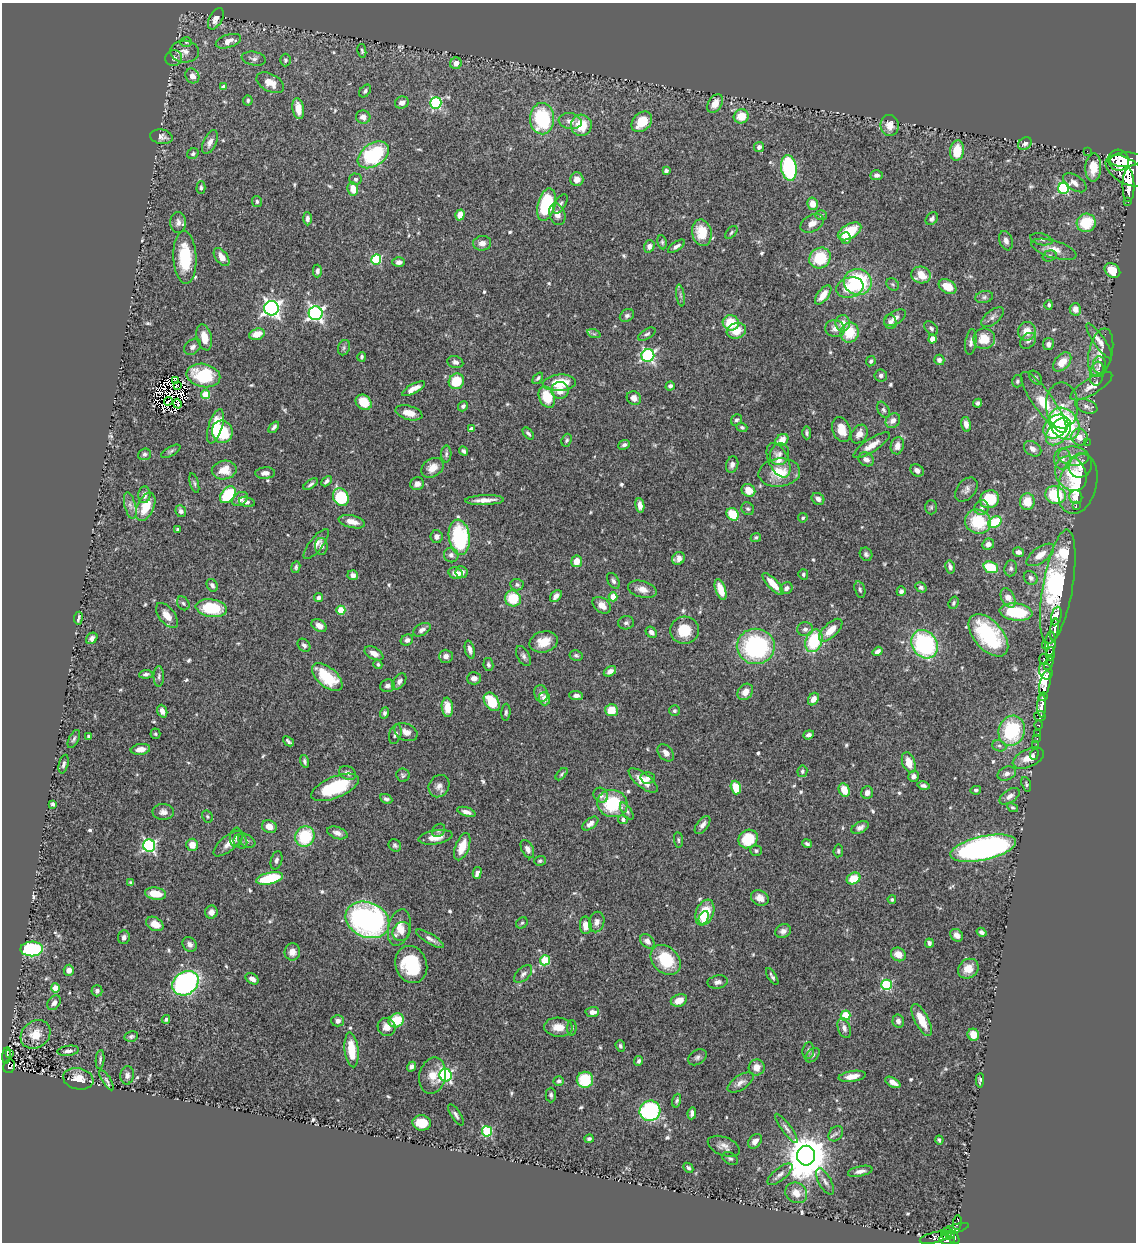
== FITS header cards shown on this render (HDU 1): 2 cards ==
NAXIS1  =                 1134
NAXIS2  =                 1240

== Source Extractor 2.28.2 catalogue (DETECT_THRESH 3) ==
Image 1134 x 1240 px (HDU 1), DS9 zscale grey, 1 PNG px = 1 image px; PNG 1138 x 1244 px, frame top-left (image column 1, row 1240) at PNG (2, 3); each listed source drawn as its Kron ellipse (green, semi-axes under 4 px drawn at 4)
Background 0.602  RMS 0.035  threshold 0.106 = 3 sigma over >= 5 px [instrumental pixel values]
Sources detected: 621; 5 with non-positive FLUX_AUTO (blend fragments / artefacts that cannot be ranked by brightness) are neither listed nor drawn; of the other 616, the 500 brightest by FLUX_AUTO listed and drawn (116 fainter detections omitted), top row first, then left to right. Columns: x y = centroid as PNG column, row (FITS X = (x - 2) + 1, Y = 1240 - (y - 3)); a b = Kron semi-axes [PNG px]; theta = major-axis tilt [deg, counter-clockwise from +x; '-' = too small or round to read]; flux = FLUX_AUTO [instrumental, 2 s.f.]
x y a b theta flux
216 19 11 6 61 15
228 41 13 6 18 20
186 42 6 5 - 4.1
362 51 7 4 -79 4.6
185 52 14 11 -5 17
174 58 8 7 - 9
254 59 12 6 -11 9.2
285 60 6 5 - 5.1
456 63 6 5 - 17
192 76 8 6 -53 16
270 83 15 9 -27 29
224 87 4 4 - 14
365 91 7 5 50 6
248 100 5 4 - 5.1
402 102 7 6 - 15
436 103 6 5 - 260
715 103 10 6 57 26
298 109 10 5 -81 26
741 116 7 7 - 40
363 117 7 6 - 15
542 119 15 12 -88 200
570 121 11 8 -9 16
642 122 12 8 46 55
581 125 10 10 - 64
890 125 10 9 - 28
161 137 11 7 -10 13
210 142 12 6 65 16
1025 143 7 5 40 9.8
759 147 5 5 - 9.8
957 151 10 7 82 57
1087 151 2 2 - 4.5
193 154 6 5 - 4.8
373 155 17 11 35 250
1118 160 10 10 - 3900
1126 160 16 7 3 3800
789 168 13 7 -81 250
1093 168 14 8 87 32
666 171 4 3 - 5.3
1126 171 22 12 -31 5400
877 175 6 5 - 8.2
355 179 6 6 - 5.4
577 179 7 6 - 16
1075 183 13 7 -33 13
1128 185 17 6 -90 4300
201 188 6 4 88 4.5
1064 188 5 5 - 270
353 189 7 5 -79 31
257 201 5 5 - 5.5
1128 201 3 3 - 100
560 204 11 5 59 7.9
813 204 6 5 - 29
546 205 16 8 75 160
557 214 11 7 -71 17
460 215 5 4 - 31
821 215 6 5 - 4.5
307 219 6 4 -88 8.1
932 219 7 5 49 7.2
178 223 10 8 -90 12
812 223 12 8 29 20
1086 223 9 9 - 79
849 231 13 7 30 90
731 232 8 4 47 4.3
702 233 13 9 -79 61
845 238 6 5 - 9.8
1041 239 11 5 -13 6.6
1006 241 10 6 -71 9.4
662 242 7 4 -81 4.3
482 243 9 7 7 14
649 246 6 5 - 11
676 246 10 4 34 9.2
1054 249 23 8 -17 27
1049 256 7 5 16 5.2
185 257 26 11 -87 110
222 257 10 6 -54 26
820 258 11 10 - 96
376 259 5 5 - 190
399 262 6 5 - 7.9
1112 270 8 6 -39 43
317 271 6 4 88 8.4
921 275 10 8 -13 39
858 282 14 13 - 210
893 284 7 5 -43 4.8
948 287 9 6 -30 41
850 288 14 10 16 47
680 295 11 4 -81 6.2
823 295 11 5 53 29
984 297 9 6 10 7.3
1049 305 5 4 - 4.4
271 308 7 7 - 890
1075 309 6 5 - 18
316 313 7 7 - 700
627 316 7 6 - 6.9
993 317 13 6 39 11
895 318 12 6 31 14
890 322 7 6 - 7.4
731 323 8 7 - 61
843 323 8 7 - 26
931 328 8 5 -45 7
835 329 10 8 -15 17
736 331 10 7 17 37
1027 331 9 9 - 32
850 332 10 9 - 67
257 334 8 5 18 29
594 334 7 4 -18 4.3
647 334 10 5 32 5.9
204 337 13 7 -76 33
932 339 4 4 - 38
984 339 11 10 - 47
1028 341 9 6 46 9.3
1099 341 21 5 -55 17
971 342 13 5 82 10
1048 344 6 5 - 11
193 347 9 7 40 11
344 348 8 6 70 5.7
1101 353 24 12 78 25
648 355 6 6 - 450
362 357 5 4 - 4.6
939 360 5 5 - 8.9
871 361 5 4 - 5
455 362 8 6 -14 7.9
1062 362 11 7 49 37
1099 365 8 6 88 7.8
1097 374 12 7 82 12
203 375 17 11 -12 120
881 375 6 6 - 7.9
538 378 7 4 51 5.6
1036 378 8 5 -51 5.5
175 380 3 2 - 4.6
456 381 8 7 - 67
1017 381 6 5 - 5
559 383 17 8 4 76
177 385 4 2 - 6.1
670 386 4 4 - 7.5
1091 386 24 8 31 23
413 389 13 4 29 19
560 390 9 8 - 26
206 395 4 4 - 79
547 397 11 7 -65 72
634 398 7 6 - 17
168 401 4 2 - 4.4
364 402 8 7 - 48
1044 402 36 10 -54 110
978 403 4 4 - 6.2
177 404 5 2 - 5.2
1062 405 23 16 -88 38
463 406 5 4 - 5.5
1086 406 11 6 -20 10
883 410 9 5 -62 6
409 413 14 7 -15 26
736 420 6 5 - 5.6
893 421 8 6 44 16
966 424 7 5 -77 16
1064 424 17 13 -52 290
215 426 18 7 73 65
274 427 6 4 51 7.2
742 427 5 4 - 4.9
1056 427 14 10 40 150
471 429 4 3 - 11
841 430 13 8 -72 36
222 432 11 10 - 130
1058 432 16 9 50 110
528 433 7 4 -48 5.5
807 433 6 4 -88 5.7
859 434 10 7 57 19
1079 437 8 8 - 21
567 440 6 5 - 4.5
782 440 7 5 37 28
1087 442 2 2 - 7.1
624 445 6 4 26 7.7
872 445 21 6 33 25
897 446 9 6 76 19
1033 449 9 7 -35 15
171 451 11 4 28 5.7
464 451 5 4 - 6
145 454 6 5 - 5.8
446 454 8 5 89 5.5
779 454 11 9 72 14
1073 456 15 9 -6 24
866 459 8 6 -33 13
1063 459 10 8 90 15
778 460 18 10 -65 26
732 465 8 6 72 11
1080 465 13 11 58 41
432 468 12 9 33 25
224 470 12 9 10 40
917 470 7 5 -33 12
265 473 10 5 3 13
779 473 21 14 6 64
1071 474 18 14 -56 69
326 481 6 4 45 6.6
194 483 10 4 -74 4.5
311 484 8 3 34 6.1
417 484 7 6 - 12
1078 484 30 19 75 98
748 490 7 6 - 34
966 490 14 9 50 13
144 495 8 6 84 11
228 495 9 6 51 140
1055 495 10 9 - 140
341 497 9 7 -62 150
1076 497 7 6 - 25
240 499 8 6 38 16
818 499 6 5 - 11
989 499 10 8 30 88
485 500 19 5 2 21
247 502 8 5 -14 7.8
1027 502 8 7 - 46
640 505 7 4 -82 14
1076 505 3 2 - 89
130 506 14 5 -76 12
146 507 15 8 65 55
931 507 7 6 - 4.4
982 508 7 7 - 8.8
748 509 7 6 - 4.9
181 511 6 5 - 9.2
733 514 7 5 -49 66
803 518 5 4 - 4.5
352 522 13 6 -13 26
978 522 13 12 - 100
995 522 7 5 32 110
178 529 3 3 - 5.3
436 536 6 6 - 11
459 537 18 10 -84 230
756 537 5 4 - 4.1
316 544 18 6 52 16
988 544 6 5 - 15
321 546 8 6 -86 8.1
1018 552 5 4 - 9.6
866 554 7 6 - 6.1
451 555 7 7 - 11
1040 555 16 7 36 28
678 558 7 6 - 14
577 561 6 5 - 28
296 567 6 4 82 4.6
950 567 7 4 -78 9.1
991 567 7 5 -20 110
1011 568 8 6 81 6.7
462 572 6 6 - 12
456 573 7 5 -22 21
803 574 5 4 - 4.9
353 575 5 5 - 10
1031 578 7 6 - 7.7
613 581 8 5 -59 6.8
773 584 14 5 -46 34
212 585 7 5 -59 8.5
517 585 6 5 - 6.1
921 587 6 5 - 6.5
1058 587 58 15 80 740
786 588 6 5 - 8.1
642 589 14 8 -15 21
721 590 11 5 -71 38
860 590 8 5 -74 5.9
901 591 5 4 - 7.2
556 596 7 5 47 11
613 597 4 4 - 55
318 598 4 4 - 8.6
1008 598 10 6 -64 27
513 599 8 7 - 76
183 603 7 5 -56 5.3
953 603 6 5 - 4.4
602 605 10 7 -39 19
211 608 16 9 -8 110
341 610 4 4 - 83
1016 612 16 8 -7 130
167 616 15 8 -52 24
1056 616 9 5 77 1500
78 618 6 3 83 7.9
626 623 8 6 3 7.3
319 626 8 5 -31 16
805 629 8 7 - 10
1054 629 11 3 82 1700
422 630 9 5 29 10
685 630 14 13 - 57
831 630 15 7 44 37
651 632 6 4 -43 10
988 635 25 14 -48 210
92 638 6 5 - 10
407 640 6 5 - 9
814 641 11 8 71 130
544 642 14 10 15 39
924 644 15 12 -56 310
1050 644 12 5 86 800
304 645 7 5 -50 7.7
1045 645 2 2 - 53
756 646 19 17 -7 350
470 650 9 4 -76 11
878 651 5 4 - 11
374 653 10 5 -29 16
1050 654 6 4 87 710
576 655 6 5 - 4.8
446 656 7 6 - 11
523 656 11 6 -63 8.1
1044 659 5 3 - 170
1049 663 7 4 66 660
378 664 5 4 - 4.1
488 665 7 5 -81 6.6
610 671 6 4 31 12
1046 671 8 6 -69 1300
146 674 7 4 4 5.7
159 676 10 5 90 6.7
327 677 18 9 -40 91
474 678 7 6 - 14
399 681 9 5 54 9.2
1045 683 12 5 77 4500
387 686 7 6 - 9.4
745 692 9 7 50 21
541 693 8 6 -77 11
576 695 7 4 -3 8.4
1043 697 4 4 - 700
544 699 7 6 - 18
813 699 7 5 57 16
492 702 10 6 -56 76
1042 706 12 4 89 1700
447 707 10 5 -84 35
611 710 6 6 - 44
162 711 6 5 - 13
674 711 5 5 - 5.7
506 712 8 4 86 5.1
384 713 5 4 - 6.1
1040 716 6 5 - 360
1038 725 4 3 - 260
1012 731 15 13 72 180
406 732 12 8 -24 19
155 734 5 5 - 4.2
395 734 10 6 75 9.1
1037 734 4 3 - 81
809 735 6 4 20 8.2
89 736 3 3 - 7.7
1037 738 3 2 - 34
74 739 10 5 63 5.6
288 741 6 3 -40 5.3
1036 744 2 2 - 16
999 746 7 5 -21 5.9
140 749 10 5 8 23
666 753 10 6 -49 11
1034 754 5 2 - 24
1028 758 17 9 24 32
305 761 6 4 -74 6.2
909 762 10 6 -71 31
64 764 9 4 76 7.7
802 771 6 5 - 5.2
348 773 9 6 -24 11
562 774 7 4 48 4.3
1007 774 9 6 24 11
403 775 7 6 - 5.2
914 776 5 5 - 9.9
648 778 7 5 3 9.7
643 780 17 7 -38 34
1026 784 7 4 -70 4.1
439 786 11 10 - 14
923 786 6 4 -12 6.5
335 787 25 10 23 140
736 788 7 5 -75 57
844 790 7 5 -63 37
976 790 5 4 - 5
867 793 6 5 - 12
601 795 8 6 -47 9
1010 796 11 6 33 12
386 799 6 4 -25 6.1
612 803 15 13 -15 120
53 804 4 3 - 5.5
1013 808 6 4 -29 4.2
627 811 10 4 -55 6.5
163 812 11 8 -2 13
466 812 9 4 -17 13
207 816 6 5 - 4.1
623 819 5 4 - 7.8
590 823 9 5 37 16
702 825 10 5 52 13
269 826 7 6 - 22
860 827 9 5 26 11
439 830 7 5 46 4.8
337 833 10 5 -19 12
305 836 10 9 - 120
236 837 10 6 84 8.5
436 837 17 7 10 25
748 839 10 8 38 69
678 840 8 4 -85 4.1
240 841 7 6 - 6.9
247 841 9 6 -29 7.1
228 844 18 7 39 23
807 844 5 3 - 5.6
192 845 6 6 - 29
395 845 6 6 - 5.2
149 846 6 6 - 460
462 847 14 7 69 44
983 848 33 12 13 960
527 849 10 6 -63 12
756 851 6 5 - 4.5
838 851 6 5 - 4.4
276 860 9 5 75 7.6
540 861 6 5 - 4.3
477 873 6 4 76 12
270 878 14 5 13 130
854 878 7 5 28 48
131 883 4 4 - 4.8
155 894 10 6 -8 49
760 898 9 7 -28 20
892 899 4 4 - 5.5
211 912 6 6 - 15
705 913 13 8 68 78
704 918 7 4 64 20
367 920 23 17 -23 620
597 922 10 7 76 13
522 923 6 5 - 4.2
155 924 9 6 -28 30
586 925 9 5 -87 23
399 928 19 11 76 31
783 931 8 6 25 11
402 932 10 8 60 14
982 932 5 4 - 6.2
957 935 7 5 -43 13
124 937 7 6 - 8.7
430 939 15 5 -31 12
647 941 8 6 -46 14
929 943 5 4 - 6.8
190 944 8 6 -50 9.9
32 949 11 7 1 220
292 952 8 8 - 19
898 954 7 6 - 25
545 960 5 5 - 110
666 960 17 12 -44 110
411 965 19 15 -71 140
968 969 11 9 40 31
69 970 5 5 - 18
523 974 11 6 45 9.3
772 976 9 3 -58 5.6
252 979 7 5 -33 13
718 982 10 6 10 9.8
185 983 14 11 37 550
886 985 5 5 - 230
55 988 4 4 - 46
97 991 5 5 - 8.2
679 1000 8 6 22 29
54 1003 8 6 55 11
592 1012 7 5 3 13
845 1016 5 5 - 120
166 1019 4 4 - 4.1
396 1020 8 6 29 68
922 1020 18 7 -62 44
338 1021 6 5 - 10
898 1021 6 5 - 9.6
387 1027 9 8 - 18
558 1027 14 9 -4 34
572 1028 8 4 88 4.2
844 1028 10 6 -72 10
35 1034 16 13 38 46
973 1035 6 5 - 29
131 1036 7 5 13 5.5
620 1046 6 4 -71 4.9
351 1050 17 7 -84 67
808 1050 8 5 83 6.5
68 1051 11 5 8 11
10 1053 3 2 - 10
812 1055 8 5 46 6.4
7 1056 8 3 83 83
697 1057 10 7 34 8.1
100 1059 9 4 85 5.3
639 1061 5 4 - 6.4
9 1066 7 6 - 49
411 1067 5 4 - 7.7
757 1067 8 8 - 22
127 1075 9 6 82 8.8
446 1075 6 6 - 410
433 1076 18 13 78 39
852 1076 14 5 9 22
78 1079 15 10 -12 32
107 1080 11 4 -58 5.7
585 1080 8 8 - 82
980 1080 7 3 87 5.4
559 1081 5 4 - 6.6
893 1082 8 4 -29 17
741 1083 15 7 33 14
551 1095 7 5 -89 5.4
677 1101 7 4 73 4.5
650 1111 10 10 - 260
692 1113 6 4 84 8.6
456 1115 12 5 -57 8.2
422 1123 9 7 -9 55
786 1128 18 4 -53 10
487 1131 5 5 - 190
836 1134 8 6 51 7.7
589 1139 5 3 - 5
939 1140 4 3 - 4.8
755 1141 8 5 50 14
724 1146 17 9 -21 17
806 1156 10 9 - 9200
730 1159 9 5 -30 5.9
688 1168 5 4 - 5.4
860 1171 12 5 12 12
780 1174 15 6 39 12
825 1181 14 6 -61 12
796 1193 11 10 - 30
957 1223 7 3 83 150
955 1229 14 4 15 270
950 1233 7 2 -49 240
947 1235 5 4 - 86
954 1237 7 5 -63 660
934 1238 14 5 13 63
947 1240 8 5 -14 300
At the frame edge (FLAGS 8, measured only in part): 1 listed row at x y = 947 1240
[116 fainter detections neither listed nor drawn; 5 non-positive-flux detections neither listed nor drawn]